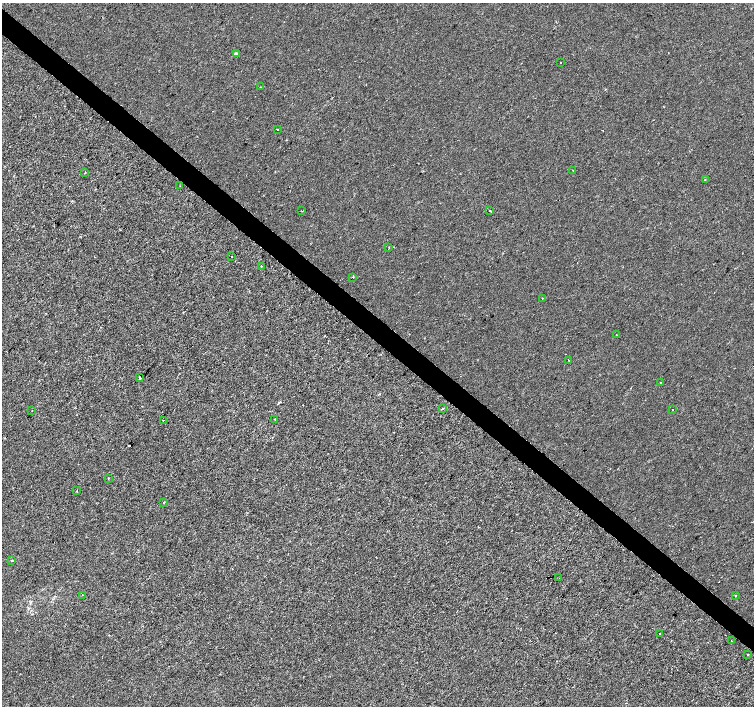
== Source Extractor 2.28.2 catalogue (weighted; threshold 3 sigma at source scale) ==
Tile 11 of 4 x 4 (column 3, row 3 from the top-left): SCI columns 3012-4514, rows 1641-3047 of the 6016 x 6029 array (HDU 1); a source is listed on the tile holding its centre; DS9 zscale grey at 2 x 2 block average (1 PNG px = mean of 2 x 2 image px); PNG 756 x 708 px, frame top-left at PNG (2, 3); each listed source drawn as its Kron ellipse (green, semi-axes under 4 px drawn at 4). Shown black and unused: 4% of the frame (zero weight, under 2 of 3 exposures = <1% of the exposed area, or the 3 px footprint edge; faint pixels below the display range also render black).
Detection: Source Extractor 2.28.2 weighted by HDU 2 'WHT'; one run over the whole footprint, this tile lists its part. Background 2.22e-04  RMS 0.0026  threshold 0.0116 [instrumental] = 3 sigma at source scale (4.5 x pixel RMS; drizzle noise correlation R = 1.50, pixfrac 1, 0.0396/0.0396 arcsec/px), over >= 5 px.
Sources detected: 35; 1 cosmic-ray / hot-pixel residue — neither listed nor drawn; the other 34 listed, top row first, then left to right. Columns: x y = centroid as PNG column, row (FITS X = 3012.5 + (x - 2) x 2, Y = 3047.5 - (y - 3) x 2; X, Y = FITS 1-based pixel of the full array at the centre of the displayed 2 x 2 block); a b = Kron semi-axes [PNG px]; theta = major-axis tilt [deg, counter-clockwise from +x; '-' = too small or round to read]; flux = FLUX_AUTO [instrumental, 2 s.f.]
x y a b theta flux
236 53 2 2 - 2.8
560 63 2 2 - 0.42
260 87 2 2 - 0.36
277 129 2 2 - 2.6
573 170 2 2 - 0.2
85 172 2 2 - 0.45
705 180 2 2 - 0.81
180 186 2 2 - 0.32
490 210 2 2 - 0.29
302 211 2 2 - 0.24
389 248 2 2 - 0.49
232 257 2 2 - 1.8
261 266 2 2 - 0.29
352 277 2 2 - 0.53
542 298 2 2 - 0.61
616 335 2 2 - 2
569 360 2 2 - 1.4
140 377 2 2 - 12
661 383 2 2 - 1.2
442 409 3 2 - 0.47
672 409 2 2 - 0.82
32 411 2 2 - 0.22
275 419 2 2 - 1
163 420 2 2 - 0.97
108 478 2 2 - 0.37
77 491 2 2 - 0.46
164 502 2 2 - 0.61
12 560 2 2 - 0.96
559 578 2 2 - 1.1
82 595 2 2 - 0.36
736 595 2 2 - 1.1
659 633 2 2 - 0.84
731 641 2 2 - 0.29
748 655 2 2 - 0.62
Diffuse or blended objects may show on this block-average render without a row.